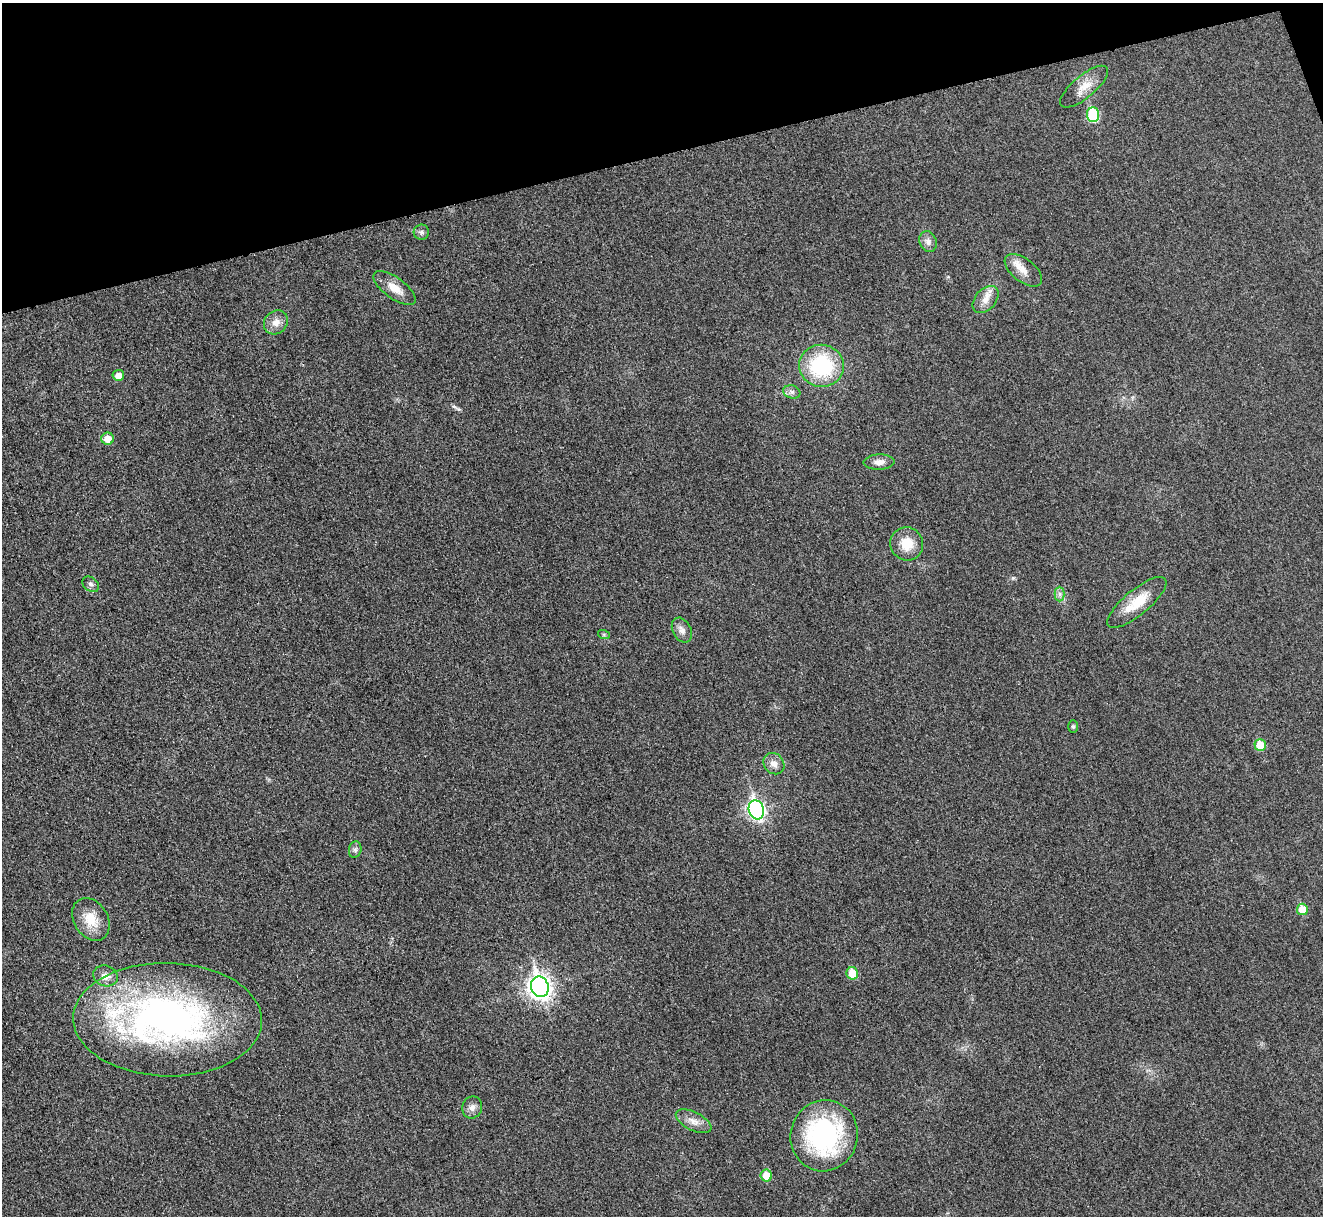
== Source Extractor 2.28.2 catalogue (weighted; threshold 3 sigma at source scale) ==
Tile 3 of 4 x 4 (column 3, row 1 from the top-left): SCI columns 2649-3969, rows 3796-5009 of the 5308 x 5290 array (HDU 1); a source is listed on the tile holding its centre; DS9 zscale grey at full resolution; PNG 1325 x 1218 px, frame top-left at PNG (2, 3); each listed source drawn as its Kron ellipse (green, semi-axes under 4 px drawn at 4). Shown black and unused: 13% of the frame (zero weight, under 3 of 4 exposures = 1% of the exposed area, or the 3 px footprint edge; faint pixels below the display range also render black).
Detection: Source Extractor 2.28.2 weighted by HDU 2 'WHT'; one run over the whole footprint, this tile lists its part. Background 0.0693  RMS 0.0068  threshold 0.0307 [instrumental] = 3 sigma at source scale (4.5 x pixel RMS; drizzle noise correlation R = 1.50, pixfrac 1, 0.05/0.05 arcsec/px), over >= 5 px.
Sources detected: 35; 1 inside a brighter listed object's ellipse — not listed separately; the other 34 listed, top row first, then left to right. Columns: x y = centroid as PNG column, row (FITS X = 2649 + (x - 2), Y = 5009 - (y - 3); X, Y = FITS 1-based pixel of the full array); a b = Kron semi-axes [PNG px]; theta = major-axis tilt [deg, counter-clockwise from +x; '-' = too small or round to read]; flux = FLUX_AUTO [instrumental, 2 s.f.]
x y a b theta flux
1084 87 30 11 40 10
1093 115 7 6 - 42
421 232 8 7 - 2.1
928 242 11 8 -68 3.5
1023 270 22 11 -38 8.6
395 288 25 10 -36 9.5
986 300 16 10 49 6.7
276 322 13 11 45 6.2
821 366 22 21 - 55
118 375 6 5 - 5
792 392 9 6 -15 2.2
108 439 6 6 - 8.7
879 462 15 7 2 4.9
907 544 17 16 - 13
91 584 9 6 -39 2.1
1060 594 7 5 90 2
1137 602 37 12 40 18
682 630 13 9 -62 3.9
604 635 6 4 -19 0.84
1073 727 6 5 - 1.1
1260 745 6 5 - 17
774 764 11 9 -48 4.7
756 810 9 7 -72 200
355 850 8 6 75 1.9
1302 909 6 5 - 15
91 919 23 17 -58 15
852 973 6 6 - 14
106 976 12 10 -19 5.4
540 987 10 8 -70 450
167 1020 94 57 -1 280
472 1107 11 10 - 3.7
694 1121 19 9 -26 6.3
824 1136 36 33 73 100
766 1176 6 5 - 12